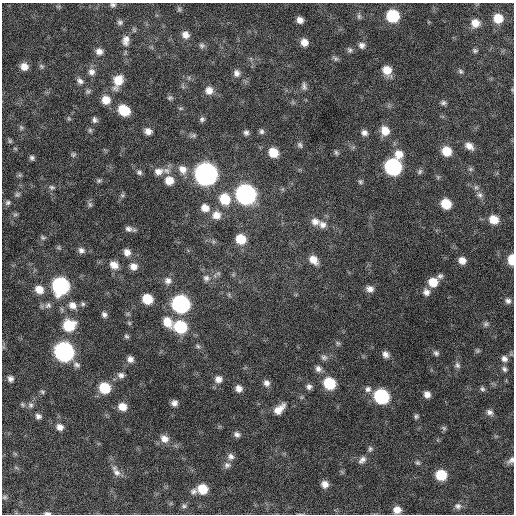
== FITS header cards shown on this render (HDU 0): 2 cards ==
NAXIS1  =                  512 / Axis length
NAXIS2  =                  512 / Axis length

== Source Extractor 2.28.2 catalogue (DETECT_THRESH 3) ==
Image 512 x 512 px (HDU 0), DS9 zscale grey, 1 PNG px = 1 image px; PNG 516 x 516 px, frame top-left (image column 1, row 512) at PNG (2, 3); no overlay
Background 343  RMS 19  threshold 58.3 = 3 sigma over >= 5 px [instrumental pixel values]
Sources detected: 169; all 169 listed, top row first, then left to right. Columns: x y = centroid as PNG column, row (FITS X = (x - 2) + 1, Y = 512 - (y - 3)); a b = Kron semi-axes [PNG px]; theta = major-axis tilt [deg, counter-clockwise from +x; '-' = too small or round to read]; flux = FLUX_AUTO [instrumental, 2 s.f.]
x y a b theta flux
113 5 7 6 - 3200
58 6 7 4 -17 2000
179 9 6 6 - 2400
359 16 8 6 -89 3200
393 16 9 8 - 71000
498 18 9 8 - 22000
300 20 6 5 - 7400
120 22 8 7 - 3600
475 23 9 8 - 14000
185 35 9 8 - 8500
126 40 15 10 83 11000
304 42 8 7 - 10000
202 45 9 7 -15 3500
362 45 9 8 - 5800
350 50 8 7 - 3300
99 51 9 8 - 7300
475 51 7 5 -10 2600
335 58 9 5 -38 3000
24 66 8 7 - 11000
42 66 8 6 -41 2700
387 70 10 8 -51 18000
460 71 7 6 - 2700
91 72 9 9 - 6800
236 73 9 8 - 6400
80 81 10 7 -42 5600
118 81 14 9 68 24000
304 86 11 6 -82 4400
209 90 10 10 - 11000
88 91 7 6 - 3000
170 98 8 6 1 2700
106 100 9 9 - 16000
443 103 7 6 - 3300
180 108 7 3 0 1800
124 110 10 8 -38 38000
69 118 7 5 -59 2000
202 119 7 6 - 3400
95 120 7 6 - 3900
21 127 7 5 -69 2600
90 130 7 5 -69 2500
148 131 7 6 - 7900
261 131 8 6 89 3500
385 131 11 9 -68 17000
246 133 7 6 - 4000
364 133 8 7 - 5500
193 135 9 5 10 3100
10 141 6 6 - 2200
300 145 9 6 -58 3500
469 146 11 8 -37 9200
447 151 9 8 - 24000
273 152 9 8 - 24000
336 152 7 5 -58 2600
73 154 7 6 - 2600
399 154 11 10 - 15000
32 158 6 5 - 3300
393 167 10 9 - 240000
183 169 13 10 -58 12000
470 169 6 5 - 2500
158 171 15 10 11 12000
139 172 7 6 - 3400
420 172 8 6 52 3000
206 174 11 10 - 880000
20 175 6 6 - 2300
169 180 10 10 - 17000
99 181 6 6 - 2500
360 182 6 6 - 2500
52 187 8 6 -7 3700
476 187 6 6 - 3200
17 194 7 6 - 2900
246 194 10 10 - 510000
122 195 6 5 - 2500
480 195 8 8 - 4800
225 199 11 10 - 37000
8 203 7 6 - 3400
446 204 8 7 - 31000
90 205 8 6 -74 3200
205 208 10 8 -26 12000
15 214 7 4 1 2300
216 215 10 10 - 13000
494 220 9 8 - 20000
315 222 12 10 -13 10000
322 225 10 9 - 8400
128 229 10 7 -15 5300
43 238 7 6 - 2800
241 239 9 8 - 29000
59 247 6 5 - 2100
81 250 8 7 - 5100
127 252 8 7 - 8200
313 260 11 8 -46 13000
462 260 7 6 - 9400
511 260 8 5 -88 23000
114 265 10 8 -34 11000
133 266 8 8 - 9400
218 273 6 5 - 2600
440 276 8 6 29 3600
206 278 9 8 - 5900
168 281 9 9 - 7100
433 282 9 8 - 22000
61 286 10 10 - 240000
39 289 9 8 - 15000
370 289 9 7 -21 7400
426 292 8 8 - 6900
229 295 6 4 -73 1900
147 299 8 7 - 31000
508 301 8 7 - 4600
83 304 6 6 - 2500
181 304 10 9 - 320000
48 305 10 8 45 5200
72 305 11 9 -33 10000
104 315 6 6 - 4200
167 322 12 9 -59 20000
129 323 6 5 - 1800
486 324 7 7 - 3100
69 325 11 10 - 44000
180 327 10 9 - 75000
126 336 7 6 - 2500
338 343 7 5 -44 2400
198 346 7 5 -45 2500
477 351 7 5 -20 2300
64 352 10 10 - 430000
436 353 7 7 - 3600
385 354 8 7 - 6400
324 357 9 7 -15 4400
130 359 7 7 - 6100
504 359 9 8 - 6100
77 365 11 7 -14 4900
457 365 9 7 -62 4100
318 369 9 8 - 6300
504 369 8 6 -48 3800
121 375 8 7 - 5500
10 379 6 6 - 5200
218 379 10 9 - 8100
266 383 9 8 - 6600
329 383 9 9 - 53000
309 387 7 7 - 4700
105 388 9 9 - 41000
239 388 8 7 - 7800
368 389 9 8 - 5700
482 389 7 6 - 3000
42 392 6 5 - 2300
427 394 7 6 - 7600
381 396 9 9 - 150000
174 403 6 6 - 5800
22 405 7 5 -56 2200
31 405 8 7 - 4400
122 407 8 7 - 15000
279 409 15 7 43 14000
490 412 9 7 -26 5300
38 416 7 6 - 4600
416 416 6 6 - 2600
60 427 8 8 - 7700
444 428 7 6 - 2400
237 434 8 6 -23 4600
164 439 11 9 -36 10000
370 449 8 6 74 3200
231 457 9 8 - 6000
362 460 12 7 46 6000
511 460 11 6 43 5200
418 463 7 6 - 2600
227 465 9 8 - 5100
117 473 12 9 -51 8100
441 475 8 8 - 40000
325 484 7 6 - 8700
202 489 9 8 - 27000
193 491 9 8 - 5000
5 497 7 5 15 2500
184 506 8 6 15 3200
458 506 10 8 -12 5900
397 510 8 7 - 11000
47 513 8 4 -4 3100
At the frame edge (FLAGS 8, measured only in part): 4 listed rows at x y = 113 5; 511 260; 511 460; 47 513